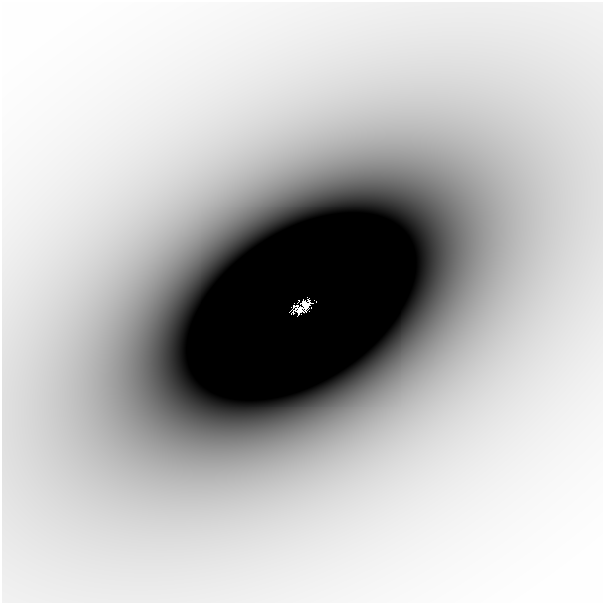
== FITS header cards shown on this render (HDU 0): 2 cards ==
NAXIS1  =                  601
NAXIS2  =                  601

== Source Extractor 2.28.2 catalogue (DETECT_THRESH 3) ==
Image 601 x 601 px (HDU 0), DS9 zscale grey, 1 PNG px = 1 image px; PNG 605 x 605 px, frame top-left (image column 1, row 601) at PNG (2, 2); no overlay
Background -7.13e-05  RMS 1.2e-05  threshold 3.71e-05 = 3 sigma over >= 5 px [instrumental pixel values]
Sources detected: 4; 2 with non-positive FLUX_AUTO (blend fragments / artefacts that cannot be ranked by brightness) are not listed; the other 2 listed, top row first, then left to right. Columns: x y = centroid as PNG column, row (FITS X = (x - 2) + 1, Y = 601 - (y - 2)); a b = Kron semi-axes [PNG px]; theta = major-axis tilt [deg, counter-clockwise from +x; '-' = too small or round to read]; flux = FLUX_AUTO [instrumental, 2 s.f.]
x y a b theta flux
297 306 3 3 - 0.031
304 307 6 3 -67 0.097
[2 non-positive-flux detections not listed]